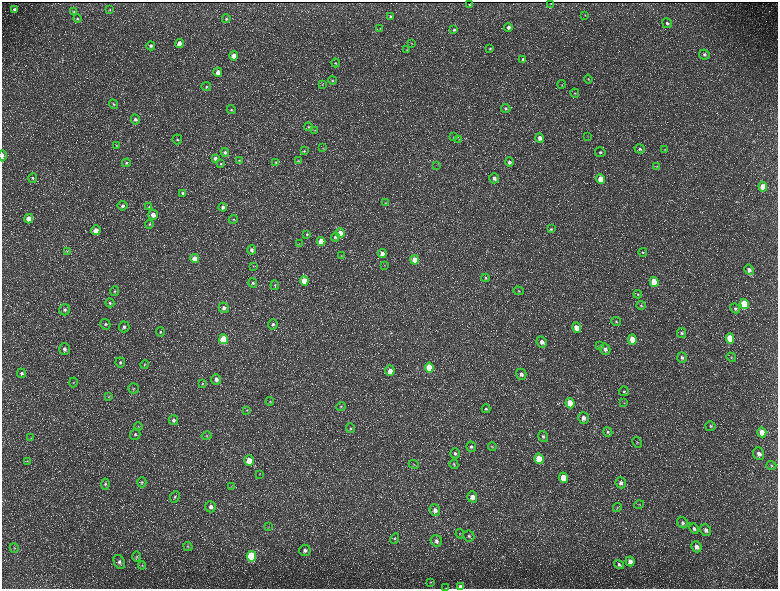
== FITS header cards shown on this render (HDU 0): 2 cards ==
NAXIS1  =                 1552 / length of data axis 1
NAXIS2  =                 1173 / length of data axis 2

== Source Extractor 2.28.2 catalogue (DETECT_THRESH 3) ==
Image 1552 x 1173 px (HDU 0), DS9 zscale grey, zoomed out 1/2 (1 PNG px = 2 x 2 image px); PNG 780 x 591 px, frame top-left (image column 1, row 1173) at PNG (2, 2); each listed source drawn as its Kron ellipse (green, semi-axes under 4 px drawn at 4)
Background 217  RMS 9.8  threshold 29.3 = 3 sigma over >= 5 px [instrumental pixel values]
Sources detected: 224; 34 cannot appear on this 1/2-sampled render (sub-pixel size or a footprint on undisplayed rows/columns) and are neither listed nor drawn; the other 190 listed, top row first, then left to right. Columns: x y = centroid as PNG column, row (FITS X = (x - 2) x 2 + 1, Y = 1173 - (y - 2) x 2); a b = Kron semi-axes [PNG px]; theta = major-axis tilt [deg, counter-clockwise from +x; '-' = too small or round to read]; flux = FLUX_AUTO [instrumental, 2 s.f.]
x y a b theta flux
551 3 2 1 - 990
469 5 2 2 - 1400
14 9 3 3 - 4200
109 10 4 3 - 1400
74 11 4 3 - 2300
585 15 3 3 - 1300
390 17 4 3 - 2800
77 19 4 4 - 2600
226 19 4 4 - 3500
667 23 5 4 - 4400
508 27 4 4 - 6200
380 28 4 2 - 1300
454 30 4 4 - 3000
411 43 3 3 - 1400
179 44 4 4 - 23000
151 46 4 4 - 5100
490 48 4 3 - 2000
407 50 4 3 - 1400
704 54 5 5 - 5600
234 56 4 4 - 23000
523 59 4 3 - 4000
336 63 4 4 - 2200
218 72 4 4 - 16000
588 79 4 3 - 1900
332 80 4 4 - 2400
562 84 4 4 - 2100
322 85 3 2 - 1100
206 87 5 4 - 3200
575 93 5 3 - 2400
113 104 5 4 - 2500
506 108 4 4 - 3500
231 110 5 4 - 2900
135 119 5 4 - 6500
309 127 4 4 - 2500
314 130 3 2 - 950
587 136 3 2 - 1100
453 137 3 2 - 910
540 138 5 4 - 11000
177 139 5 4 - 3400
459 139 3 2 - 1300
116 146 3 3 - 1200
323 148 4 2 - 1100
640 149 5 4 - 5000
665 150 3 3 - 1200
304 151 4 3 - 2100
225 152 4 4 - 4100
600 152 5 5 - 4700
2 156 6 2 -89 5400
215 158 4 4 - 5300
239 160 4 3 - 1400
298 161 4 3 - 1300
276 162 4 3 - 1800
509 162 4 4 - 6100
126 163 4 4 - 2900
221 164 4 4 - 2100
437 165 3 2 - 1000
657 166 4 3 - 1400
33 178 4 4 - 3200
494 178 5 4 - 8800
600 179 5 4 - 32000
763 187 5 4 - 37000
183 193 4 4 - 4100
385 203 4 3 - 1300
122 206 5 5 - 5100
149 207 4 3 - 2000
223 207 4 4 - 6100
153 215 5 5 - 13000
29 219 5 4 - 20000
233 219 4 3 - 1900
149 224 4 4 - 2800
551 229 4 3 - 2700
96 230 5 5 - 19000
340 233 5 4 - 19000
307 234 4 3 - 2600
335 237 4 4 - 4100
321 241 4 4 - 31000
299 243 3 2 - 1100
252 250 5 4 - 6100
67 251 3 3 - 1500
643 252 4 4 - 2300
382 254 4 4 - 15000
341 256 3 2 - 1200
195 258 4 4 - 15000
415 260 4 4 - 28000
385 265 3 3 - 1200
254 266 4 3 - 1500
749 270 5 4 - 8100
485 278 4 4 - 2900
304 281 4 4 - 40000
654 282 5 4 - 64000
253 283 5 4 - 3600
275 285 5 3 - 2300
114 291 5 4 - 2700
519 291 5 3 - 2500
638 294 4 4 - 2200
110 303 5 4 - 3000
744 304 5 4 - 88000
641 305 4 4 - 2300
224 308 5 5 - 7600
735 308 5 4 - 4100
65 310 5 5 - 5600
616 322 5 4 - 2900
105 324 5 5 - 3900
273 324 5 4 - 4300
124 327 5 5 - 5900
577 328 5 4 - 23000
160 332 4 4 - 2500
682 333 5 4 - 3800
224 339 5 4 - 91000
632 339 5 4 - 31000
730 339 5 4 - 73000
542 342 6 5 - 11000
599 345 4 3 - 1700
64 349 6 5 - 6900
605 349 6 5 - 7700
731 357 5 4 - 2600
682 358 5 4 - 5100
120 362 5 4 - 4200
145 364 4 3 - 1700
429 367 5 4 - 62000
390 371 5 4 - 15000
21 373 5 4 - 4100
521 374 6 5 - 7800
216 379 5 5 - 8700
73 383 5 3 - 1800
202 384 4 3 - 1900
133 388 5 5 - 3300
624 391 5 4 - 3100
109 397 4 3 - 1900
270 401 4 3 - 2000
570 403 5 4 - 51000
624 403 3 3 - 1300
341 406 5 4 - 2800
486 409 4 3 - 2500
247 410 4 3 - 1500
583 418 6 5 - 11000
173 420 5 4 - 5700
711 426 5 5 - 3100
138 427 4 3 - 1900
350 428 5 4 - 2700
608 432 5 4 - 3400
762 432 5 4 - 21000
135 434 5 5 - 4000
206 436 5 4 - 2500
543 436 6 5 - 4500
31 438 4 3 - 1700
637 442 6 3 -61 2200
471 447 5 5 - 4200
492 447 4 3 - 1900
455 453 5 4 - 4100
759 454 6 5 - 8800
539 459 5 4 - 52000
249 460 5 4 - 23000
27 461 4 2 - 1300
414 464 5 3 - 1700
454 464 5 4 - 2500
771 465 5 4 - 2400
259 474 3 2 - 950
563 478 5 4 - 32000
142 482 5 4 - 3000
621 483 5 5 - 7100
105 484 5 4 - 3500
231 486 3 3 - 1300
175 497 6 4 63 4100
472 497 5 5 - 13000
639 505 5 2 - 1300
211 507 5 5 - 8100
617 507 4 3 - 1800
435 510 6 5 - 9700
683 523 6 5 - 5200
269 527 3 2 - 1000
694 529 5 4 - 4500
706 530 6 5 - 7700
460 534 4 4 - 2700
469 536 5 5 - 4300
395 538 5 4 - 2900
436 541 6 5 - 6500
188 547 5 4 - 2500
696 547 5 5 - 11000
14 548 5 3 - 2300
305 550 5 5 - 7200
251 556 5 4 - 160000
136 557 5 3 - 2400
630 561 5 4 - 13000
119 562 7 5 -64 6600
142 565 4 3 - 1600
619 565 5 4 - 3900
430 582 4 4 - 1800
460 586 4 3 - 6400
446 588 2 1 - 490
At the frame edge (FLAGS 8, measured only in part): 3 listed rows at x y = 2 156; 460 586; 446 588
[34 sub-pixel or undisplayed-footprint detections neither listed nor drawn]